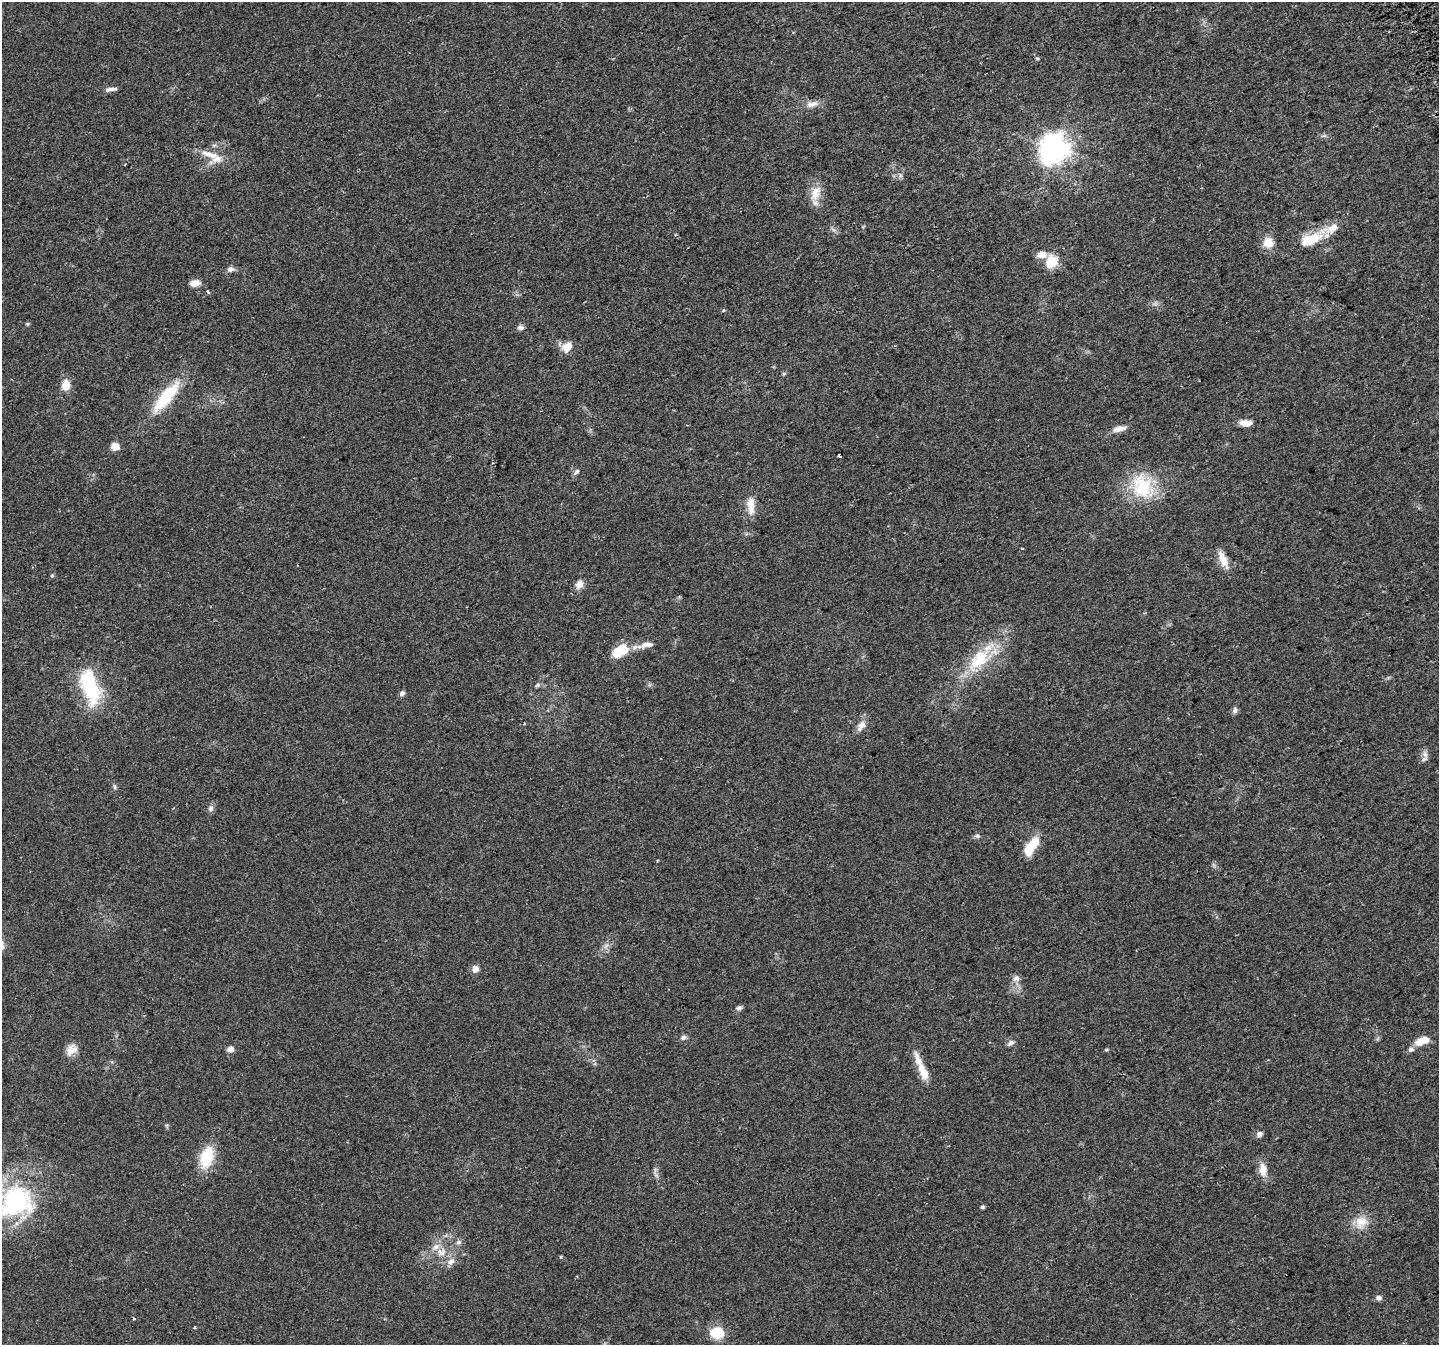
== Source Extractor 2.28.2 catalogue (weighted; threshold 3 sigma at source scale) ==
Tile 10 of 4 x 4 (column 2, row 3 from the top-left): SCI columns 1470-2906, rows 1517-2859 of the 5810 x 5659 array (HDU 1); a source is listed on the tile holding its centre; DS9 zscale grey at full resolution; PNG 1441 x 1347 px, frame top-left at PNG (2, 2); no overlay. Shown black and unused: <1% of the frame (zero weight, under 2 of 3 exposures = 2% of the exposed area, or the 3 px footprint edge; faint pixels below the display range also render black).
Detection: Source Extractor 2.28.2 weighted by HDU 2 'WHT'; one run over the whole footprint, this tile lists its part. Background 0.047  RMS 0.0076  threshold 0.0342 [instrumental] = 3 sigma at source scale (4.5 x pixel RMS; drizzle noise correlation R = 1.50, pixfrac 1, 0.0396/0.0396 arcsec/px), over >= 5 px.
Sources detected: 78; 1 too faint to see at this stretch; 1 inside a brighter object's white glare — not listed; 8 inside a brighter listed object's ellipse — not listed separately; the other 68 listed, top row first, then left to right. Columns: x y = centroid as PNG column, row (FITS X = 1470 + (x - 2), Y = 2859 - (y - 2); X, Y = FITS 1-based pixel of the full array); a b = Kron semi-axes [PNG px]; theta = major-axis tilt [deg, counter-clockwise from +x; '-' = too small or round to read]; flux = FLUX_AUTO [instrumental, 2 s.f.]
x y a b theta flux
1037 58 6 3 -19 0.78
111 89 15 5 7 2.9
812 104 18 8 14 5.6
1054 148 10 9 - 930
209 154 29 8 -16 10
900 175 7 6 - 2.1
815 193 25 12 66 11
1310 239 27 13 21 21
1268 242 13 12 - 9.9
1051 261 19 15 65 14
230 269 10 7 1 3.1
195 283 13 8 7 4.9
208 292 3 3 - 2.1
723 311 3 3 - 2.5
27 324 6 4 43 0.93
521 328 9 6 0 2.5
567 347 12 9 37 9.5
784 373 6 4 19 0.95
66 385 11 9 86 9.9
166 397 47 14 50 36
1246 423 13 6 -4 7.4
1119 429 18 7 12 5.5
115 446 8 8 - 6.7
839 455 3 3 - 1.8
576 471 9 6 41 1.9
1142 487 35 28 -61 41
751 509 18 10 -86 8
1022 548 4 2 - 0.55
1223 559 23 8 -66 9.7
52 576 5 5 - 1
579 584 11 8 51 5.3
646 645 19 8 9 6.9
620 651 17 11 31 24
979 659 45 21 45 41
537 685 6 5 - 1.3
90 686 36 16 -72 64
402 693 7 5 43 2.2
1235 710 8 7 - 2.3
861 726 16 9 60 5.9
1425 754 11 7 -70 3.5
114 787 7 6 - 1.6
211 808 9 7 -81 2.5
977 836 8 5 -8 1.6
1033 844 17 11 38 15
606 946 8 5 59 2.6
475 969 8 8 - 4.4
1016 978 10 9 - 3.7
739 1008 8 6 10 2.1
683 1037 9 6 27 2.1
1422 1041 17 9 18 10
1011 1043 10 6 36 2.4
230 1049 6 6 - 4.7
71 1050 16 11 46 7.4
1106 1050 4 4 - 0.9
923 1071 25 10 -67 12
1259 1134 8 7 - 3
207 1157 23 14 72 27
1263 1170 16 9 -85 8.7
656 1175 8 5 -46 2
15 1201 16 13 29 140
982 1207 4 4 - 1.7
1361 1222 20 15 44 12
458 1242 8 7 - 2.4
441 1252 14 11 15 8.5
451 1262 12 8 34 4.8
1379 1298 7 6 - 2.5
195 1327 3 3 - 0.78
717 1333 12 11 - 21
Isophote crosses this tile's border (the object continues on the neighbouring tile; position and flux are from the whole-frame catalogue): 1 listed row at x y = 15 1201